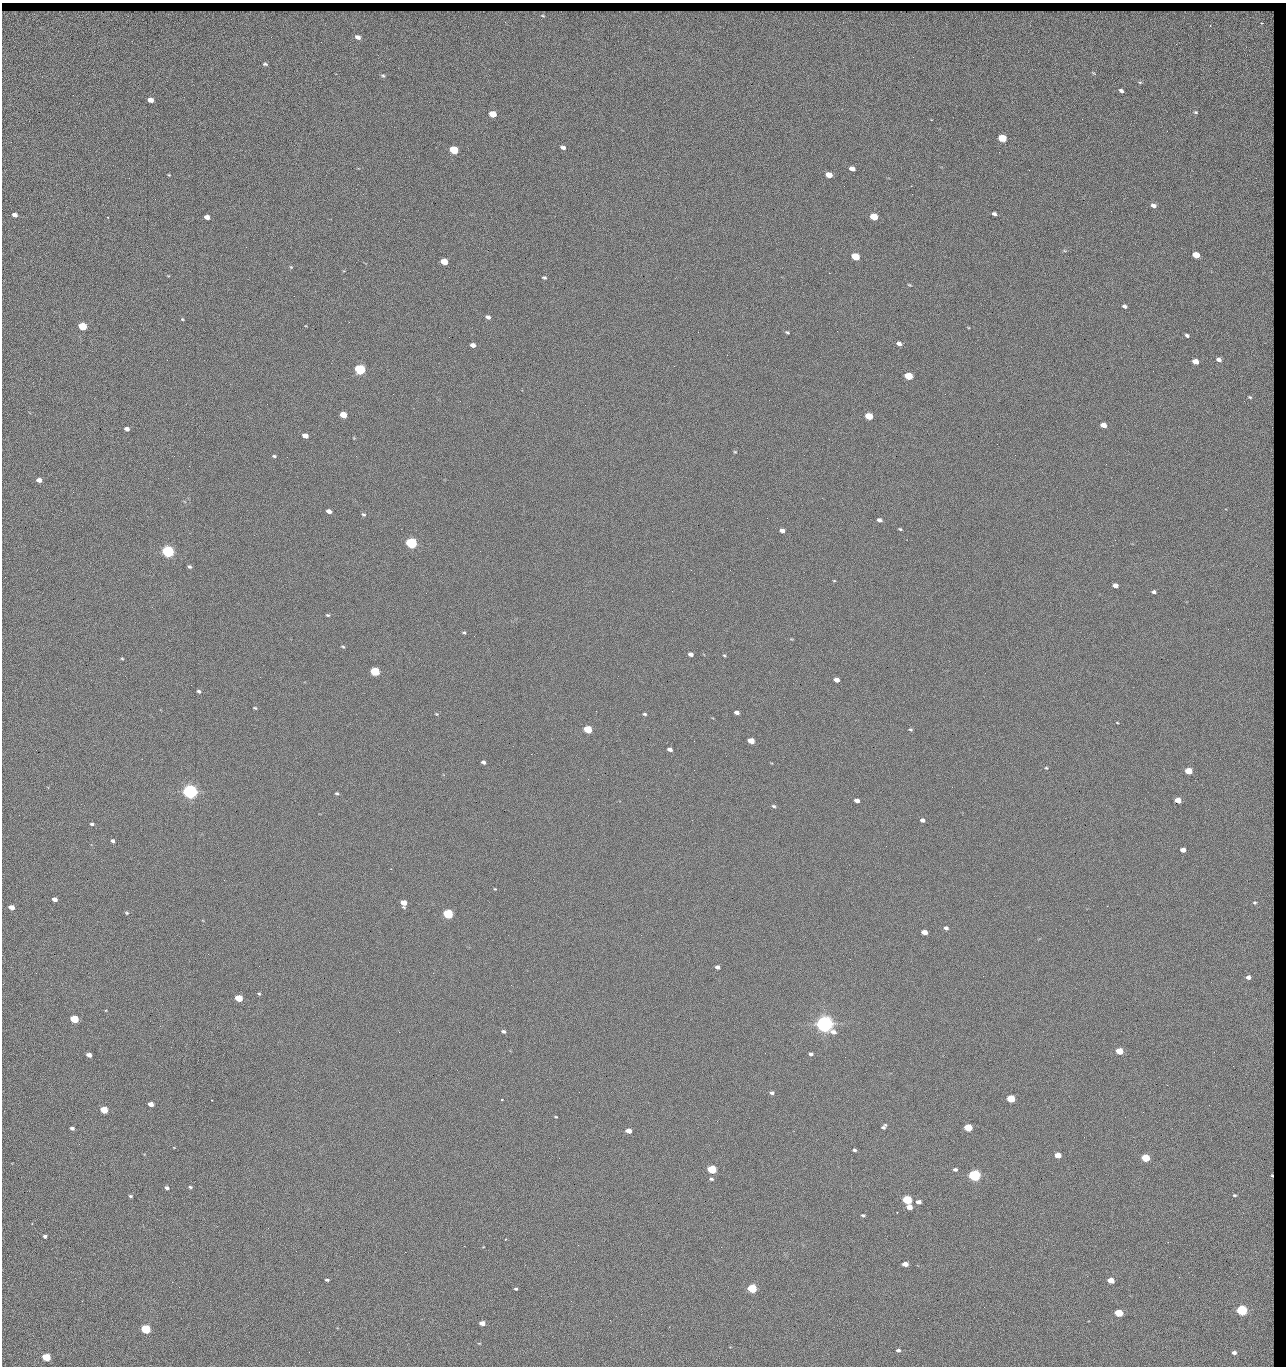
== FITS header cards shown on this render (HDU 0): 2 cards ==
NAXIS1  =                 1284 / length of data axis 1
NAXIS2  =                 1364 / length of data axis 2

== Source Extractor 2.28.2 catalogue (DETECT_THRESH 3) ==
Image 1284 x 1364 px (HDU 0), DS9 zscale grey, 1 PNG px = 1 image px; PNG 1288 x 1368 px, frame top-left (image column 1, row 1364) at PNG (2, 3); no overlay
Background 124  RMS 14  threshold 43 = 3 sigma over >= 5 px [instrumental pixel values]
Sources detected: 200; all 200 listed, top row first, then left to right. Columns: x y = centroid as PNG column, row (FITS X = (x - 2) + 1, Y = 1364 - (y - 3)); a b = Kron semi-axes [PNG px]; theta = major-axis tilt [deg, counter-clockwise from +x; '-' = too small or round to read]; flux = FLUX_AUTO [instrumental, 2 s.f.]
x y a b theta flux
543 16 7 5 -4 2.0e+03
1272 16 6 3 -81 1.9e+03
1261 24 14 9 63 1.5e+04
1210 26 3 2 - 5.8e+02
358 37 7 5 -21 5.5e+03
1270 37 12 5 -77 5.1e+03
1176 44 3 2 - 1.2e+03
1271 56 12 5 -88 2.6e+03
265 64 5 4 - 1.6e+03
383 76 6 4 -38 1.5e+03
1140 82 5 3 - 9.5e+02
1121 91 4 3 - 2.7e+03
150 100 5 4 - 8.7e+03
1196 112 3 2 - 9.6e+02
493 114 5 4 - 2.3e+04
1167 131 2 2 - 1.2e+03
1002 138 6 4 -20 4.4e+04
563 147 5 3 - 3.5e+03
454 150 6 4 -19 5.4e+04
852 169 5 4 - 6.4e+03
1029 170 2 2 - 1.9e+03
169 175 4 3 - 7.8e+02
829 175 5 4 - 1.6e+04
844 186 2 2 - 2.2e+03
911 186 2 2 - 1.8e+04
1153 206 6 4 -23 3.8e+03
1111 211 2 2 - 8.1e+02
994 214 4 3 - 2.6e+03
14 215 5 4 - 4.8e+03
107 217 2 2 - 6.7e+02
207 217 5 4 - 6.0e+03
874 217 5 4 - 2.9e+04
1196 255 5 4 - 2.4e+04
855 257 5 4 - 4.1e+04
444 262 5 4 - 2.0e+04
291 267 5 4 - 1.0e+03
829 273 2 2 - 2.7e+04
544 277 5 4 - 1.7e+03
1271 279 4 2 - 9.4e+02
909 285 5 3 - 9.6e+02
294 296 2 2 - 7.1e+02
1125 306 5 4 - 2.6e+03
488 317 5 4 - 3.2e+03
182 319 4 4 - 9.5e+02
82 326 5 4 - 5.2e+04
837 331 2 2 - 5.7e+02
698 332 2 2 - 3.4e+03
787 332 6 4 -20 1.3e+03
1187 335 4 3 - 2.1e+03
899 344 5 4 - 3.9e+03
473 345 5 4 - 5.1e+03
727 355 2 2 - 4.8e+02
1219 360 4 3 - 3.7e+03
1195 361 5 4 - 9.8e+03
360 369 5 5 - 1.6e+05
908 376 5 4 - 4.0e+04
1250 397 5 4 - 1.3e+03
1244 401 2 2 - 1.3e+03
343 415 5 4 - 2.0e+04
869 416 5 4 - 3.3e+04
1103 425 5 4 - 1.0e+04
127 429 4 4 - 4.9e+03
305 436 5 4 - 9.1e+03
354 438 5 3 - 7.4e+02
997 444 2 2 - 3.2e+03
1271 450 5 3 - 8.2e+02
735 452 4 4 - 8.9e+02
1015 455 2 2 - 4.4e+02
174 456 2 2 - 3.1e+03
274 456 5 3 - 1.5e+03
39 480 5 4 - 6.0e+03
73 492 3 2 - 9.6e+02
329 511 5 4 - 5.2e+03
363 514 5 4 - 1.6e+03
767 518 2 2 - 4.3e+02
879 520 5 4 - 3.4e+03
900 529 4 3 - 1.1e+03
782 530 5 4 - 4.9e+03
411 543 5 5 - 2.0e+05
168 551 5 5 - 3.2e+05
480 551 2 2 - 2.7e+03
189 567 5 4 - 1.8e+03
730 570 2 2 - 6.8e+02
834 581 4 3 - 7.6e+02
1115 586 5 4 - 5.3e+03
1154 592 4 4 - 2.3e+03
328 615 5 3 - 1.2e+03
464 633 5 4 - 1.3e+03
343 647 5 3 - 1.2e+03
691 654 5 4 - 5.1e+03
724 655 5 4 - 1.2e+03
122 659 5 3 - 9.6e+02
375 672 5 4 - 9.1e+04
836 680 5 4 - 7.3e+03
199 691 5 3 - 1.9e+03
255 708 4 3 - 1.0e+03
737 712 5 4 - 4.0e+03
436 714 5 4 - 1.0e+03
645 714 5 3 - 1.4e+03
1117 723 3 2 - 6.9e+02
588 729 5 4 - 4.8e+04
910 729 5 3 - 1.3e+03
694 741 3 2 - 7.4e+02
751 741 5 4 - 1.5e+04
670 749 5 3 - 3.7e+03
531 754 2 2 - 3.1e+03
483 762 5 4 - 2.5e+03
1046 768 5 4 - 1.1e+03
694 770 2 2 - 2.1e+03
1189 771 5 4 - 2.7e+04
588 779 2 2 - 4.6e+02
190 792 6 5 - 7.0e+05
337 793 4 3 - 1.3e+03
857 800 5 4 - 5.6e+03
1178 800 5 4 - 1.3e+04
774 806 5 4 - 1.6e+03
922 820 5 4 - 3.7e+03
92 824 4 3 - 1.8e+03
113 841 4 4 - 2.2e+03
1183 850 5 4 - 6.0e+03
495 889 4 3 - 7.1e+02
55 899 5 4 - 5.5e+03
404 903 5 5 - 1.3e+04
1255 903 6 6 - 2.2e+03
11 907 5 4 - 9.8e+03
127 913 5 4 - 1.1e+03
448 914 5 4 - 1.2e+05
946 928 5 4 - 2.8e+03
924 932 5 4 - 9.5e+03
717 967 4 4 - 3.5e+03
1248 977 4 4 - 4.2e+03
511 985 2 2 - 2.0e+03
259 994 5 4 - 1.2e+03
239 998 5 4 - 3.3e+04
74 1019 5 4 - 5.4e+04
824 1024 7 5 -22 1.0e+06
503 1031 5 4 - 2.2e+03
399 1032 2 2 - 5.3e+03
1119 1051 5 4 - 2.9e+04
811 1054 4 3 - 2.1e+03
89 1055 5 4 - 6.3e+03
845 1057 2 2 - 1.3e+03
1233 1066 2 2 - 1.6e+03
1272 1071 7 3 -90 1.1e+03
1167 1085 2 2 - 2.7e+03
772 1093 4 4 - 2.2e+03
1011 1099 5 4 - 4.8e+04
212 1100 3 2 - 5.8e+02
502 1100 3 2 - 1.0e+03
151 1104 5 4 - 7.2e+03
104 1110 5 4 - 3.2e+04
1143 1112 3 2 - 9.1e+02
555 1117 3 2 - 8.6e+02
717 1121 3 2 - 9.4e+02
884 1127 6 4 48 2.6e+03
72 1128 5 4 - 2.1e+03
968 1128 5 4 - 4.4e+04
628 1131 5 4 - 9.1e+03
1084 1137 2 2 - 4.0e+02
79 1144 2 2 - 2.5e+03
854 1150 4 3 - 1.8e+03
1058 1155 5 4 - 1.7e+04
559 1158 2 2 - 9.7e+02
1145 1158 5 4 - 5.8e+04
712 1169 5 4 - 7.9e+04
955 1169 4 3 - 2.2e+03
974 1175 5 5 - 2.8e+05
1272 1175 5 3 - 1.8e+03
711 1179 5 4 - 1.6e+03
190 1187 5 3 - 1.4e+03
167 1188 5 4 - 2.6e+03
1234 1195 3 2 - 9.1e+02
130 1196 5 4 - 1.5e+03
907 1200 5 4 - 8.5e+04
919 1202 5 4 - 3.8e+03
909 1207 5 4 - 9.8e+03
863 1215 4 3 - 1.5e+03
268 1228 2 2 - 2.2e+03
45 1236 4 3 - 2.2e+03
505 1240 3 2 - 6.6e+02
464 1246 2 2 - 7.2e+03
296 1251 2 2 - 1.6e+03
405 1252 2 2 - 5.2e+03
905 1264 5 4 - 9.1e+03
327 1280 4 2 - 1.5e+03
1111 1280 5 4 - 1.4e+04
516 1289 3 3 - 1.4e+03
752 1289 5 4 - 8.0e+04
571 1301 2 2 - 4.5e+02
984 1307 2 2 - 2.6e+03
1242 1310 5 4 - 1.9e+05
1119 1313 5 4 - 4.6e+04
610 1320 3 2 - 8.6e+02
482 1323 5 4 - 7.8e+03
146 1329 5 4 - 1.0e+05
479 1343 5 3 - 7.0e+02
898 1350 5 4 - 2.2e+03
309 1352 2 2 - 1.4e+03
1234 1353 4 3 - 3.0e+03
46 1357 5 4 - 5.5e+04

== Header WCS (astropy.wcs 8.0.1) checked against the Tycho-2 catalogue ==
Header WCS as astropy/WCSLIB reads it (CRVAL/CRPIX/CD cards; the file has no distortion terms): RA---TAN/DEC--TAN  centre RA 15:41:43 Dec +51:58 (235.43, +51.97 deg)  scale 1.26 arcsec/px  FOV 26.9' x 28.5'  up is +92 deg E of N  parity flipped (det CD > 0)
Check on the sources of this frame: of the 60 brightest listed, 11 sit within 2.0 arcsec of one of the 12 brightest Tycho-2 stars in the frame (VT <= 12.29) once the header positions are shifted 0.50 arcsec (0.26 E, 0.43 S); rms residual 0.98 arcsec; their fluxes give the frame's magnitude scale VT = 24.59 - 2.5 log10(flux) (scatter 0.15 mag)
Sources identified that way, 11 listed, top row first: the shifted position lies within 2.0 arcsec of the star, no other Tycho-2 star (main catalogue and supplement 1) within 4.0 arcsec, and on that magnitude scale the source's flux lands within +1.5 / -3 mag of the star's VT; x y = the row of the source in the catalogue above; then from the Tycho-2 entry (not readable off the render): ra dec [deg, ICRS J2000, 3 dp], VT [Tycho-2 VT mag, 2 dp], TYC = Tycho-2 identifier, HIP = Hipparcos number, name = IAU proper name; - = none
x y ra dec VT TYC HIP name
360 369 235.614 +52.064 11.61 3489-1132-1 - -
411 543 235.514 +52.049 11.19 3489-1407-1 - -
168 551 235.515 +52.133 11.12 3489-1380-1 - -
190 792 235.378 +52.130 9.31 3489-1322-1 76850 -
448 914 235.303 +52.042 11.52 3489-958-1 - -
824 1024 235.232 +51.912 9.59 3489-824-1 - -
974 1175 235.143 +51.862 10.97 3489-1016-1 - -
907 1200 235.131 +51.886 12.29 3489-908-1 - -
752 1289 235.084 +51.941 11.45 3489-1346-1 - -
1242 1310 235.062 +51.771 11.53 3489-1453-1 - -
146 1329 235.075 +52.152 11.74 3489-912-1 - -